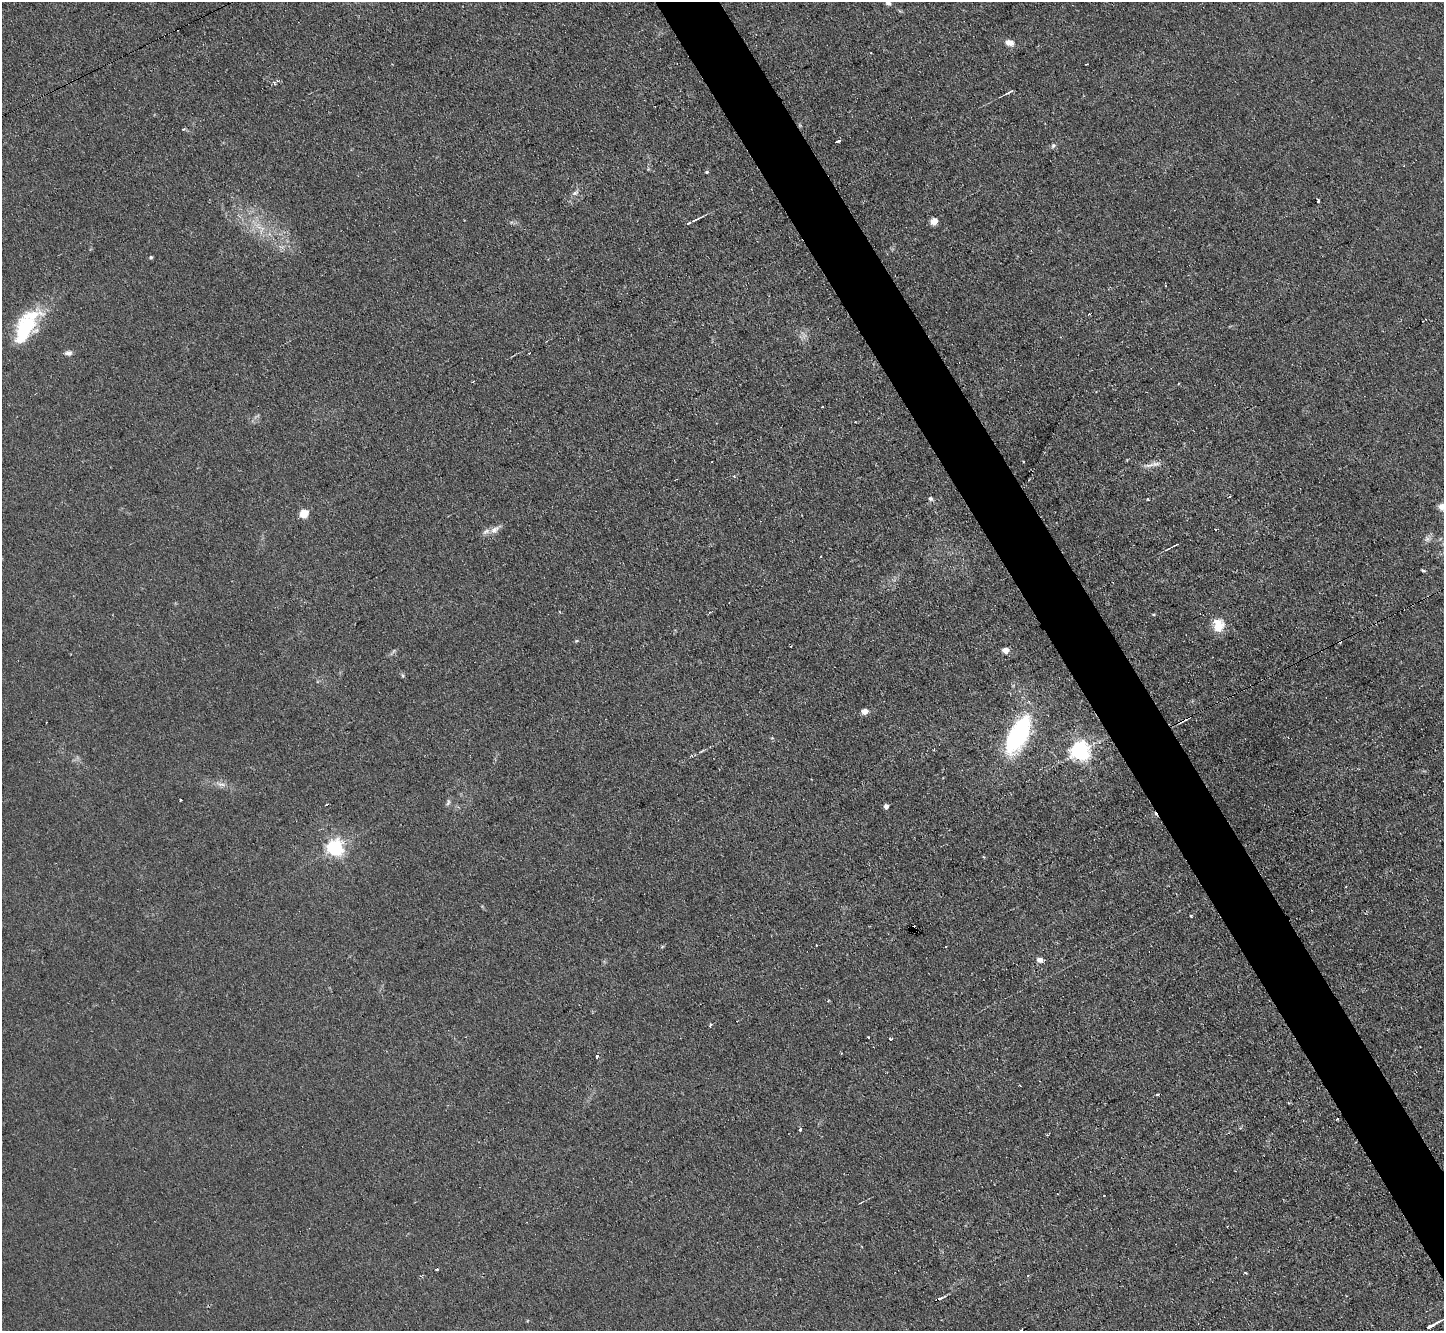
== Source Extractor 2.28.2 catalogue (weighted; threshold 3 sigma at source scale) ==
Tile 6 of 4 x 4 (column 2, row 2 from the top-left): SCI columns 1443-2884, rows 2808-4136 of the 5767 x 5753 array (HDU 1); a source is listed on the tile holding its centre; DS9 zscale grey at full resolution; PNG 1446 x 1333 px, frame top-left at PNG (2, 2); no overlay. Shown black and unused: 4% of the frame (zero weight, under 2 of 3 exposures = <1% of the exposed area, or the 3 px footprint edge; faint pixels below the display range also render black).
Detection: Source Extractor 2.28.2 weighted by HDU 2 'WHT'; one run over the whole footprint, this tile lists its part. Background 0.0803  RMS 0.0071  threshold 0.032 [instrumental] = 3 sigma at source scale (4.5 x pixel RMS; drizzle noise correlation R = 1.50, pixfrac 1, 0.05/0.05 arcsec/px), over >= 5 px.
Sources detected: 77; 1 too faint to see at this stretch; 8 cosmic-ray / hot-pixel residue — not listed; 3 inside a brighter listed object's ellipse — not listed separately; the other 65 listed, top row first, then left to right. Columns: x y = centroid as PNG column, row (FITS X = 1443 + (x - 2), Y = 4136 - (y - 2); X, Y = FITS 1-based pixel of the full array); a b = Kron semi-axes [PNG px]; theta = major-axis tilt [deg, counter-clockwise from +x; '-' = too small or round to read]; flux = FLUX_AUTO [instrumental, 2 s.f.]
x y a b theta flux
888 3 7 5 -27 2.2
1010 43 10 6 -14 5.8
275 83 6 3 -76 1.1
1010 92 10 3 27 2.1
183 129 3 3 - 2.2
838 141 4 3 - 3
1053 146 7 6 - 1.6
707 172 5 4 - 0.95
575 193 10 6 34 2.4
1318 201 5 3 - 1.1
697 219 16 3 26 2.4
934 221 5 5 - 16
260 228 22 8 -43 11
151 257 5 4 - 1.1
1089 314 3 2 - 1.5
25 328 37 19 60 51
68 353 10 6 8 2.6
529 353 3 3 - 1.8
822 407 3 2 - 1.3
1023 462 2 2 - 0.62
1149 465 20 5 9 4.3
734 476 4 4 - 1
930 499 6 6 - 1.6
1148 499 3 3 - 0.99
1442 507 10 9 - 4.9
304 513 5 5 - 27
495 529 17 7 36 5
1216 530 3 3 - 2.1
1427 539 8 7 - 2.5
1175 545 7 3 26 1
1423 570 4 3 - 1.5
1219 625 17 14 -83 12
576 641 5 4 - 0.81
1006 650 5 4 - 9.8
402 675 7 3 -71 1.1
864 711 5 4 - 9.2
1018 735 44 19 63 87
701 751 9 3 39 1.1
1080 751 7 6 - 400
221 784 15 5 -14 3.6
180 800 3 2 - 0.97
448 802 11 5 73 1.8
327 804 3 3 - 1.6
886 806 4 4 - 4.1
335 847 6 6 - 260
1191 916 3 3 - 0.75
913 927 5 3 - 1.2
662 947 6 3 20 0.81
1040 960 7 6 - 3.8
710 1025 5 3 - 1.1
868 1038 3 3 - 1.6
890 1039 3 3 - 1.7
598 1056 4 3 - 2
1020 1085 3 2 - 0.58
1157 1095 3 3 - 4.5
1337 1119 3 3 - 0.96
1240 1128 4 3 - 0.86
799 1129 3 3 - 14
1047 1135 3 3 - 0.64
1227 1226 3 2 - 0.83
437 1269 3 3 - 3.3
1245 1273 3 2 - 1.2
1027 1276 3 2 - 0.82
939 1299 12 3 21 2.5
1432 1325 16 3 28 5.8
Overlapping masked pixels (flux is a lower limit): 2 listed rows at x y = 913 927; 939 1299
Isophote crosses this tile's border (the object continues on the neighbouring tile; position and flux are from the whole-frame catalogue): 3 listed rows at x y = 888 3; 1442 507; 1432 1325